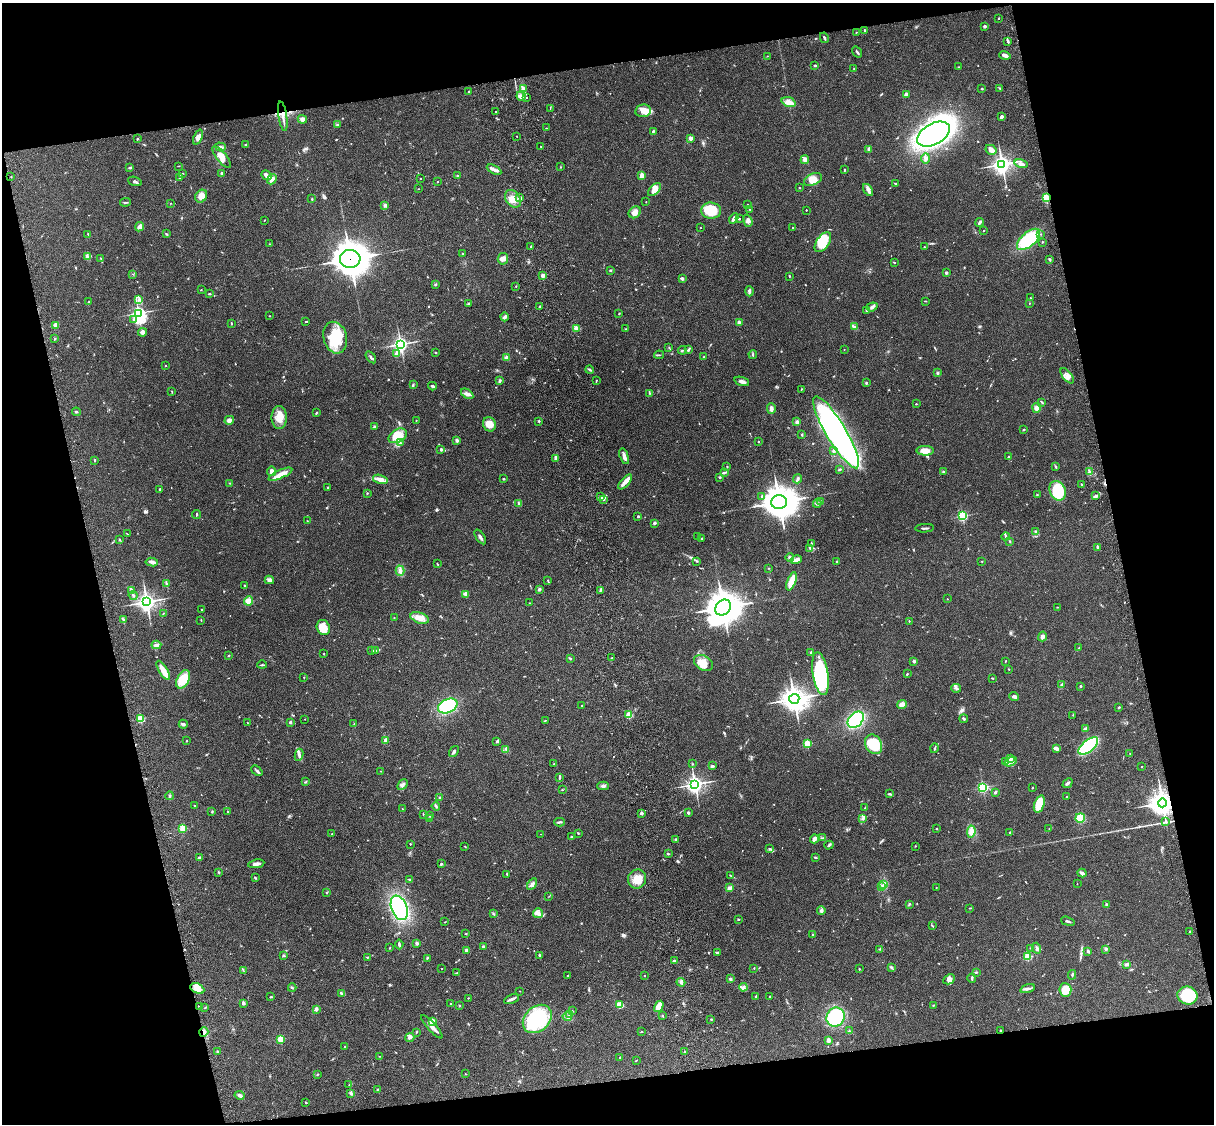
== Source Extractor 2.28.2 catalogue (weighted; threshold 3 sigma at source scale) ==
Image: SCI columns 122-4969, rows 278-4763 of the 5088 x 4927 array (HDU 1 of 3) = the unmasked area's bounding box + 8 px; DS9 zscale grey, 4 x 4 block average (1 PNG px = mean of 4 x 4 image px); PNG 1216 x 1126 px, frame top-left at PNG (2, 3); each listed source drawn as its Kron ellipse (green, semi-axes under 4 px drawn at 4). Shown black and unused: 25% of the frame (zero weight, under 3 of 4 exposures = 6% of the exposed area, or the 3 px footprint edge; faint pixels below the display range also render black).
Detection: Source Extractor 2.28.2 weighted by HDU 2 'WHT'. Background 0.0923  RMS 0.0062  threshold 0.0279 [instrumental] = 3 sigma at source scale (4.5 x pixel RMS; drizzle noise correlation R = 1.50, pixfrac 1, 0.05/0.05 arcsec/px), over >= 5 px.
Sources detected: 708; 2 too faint to see at this stretch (4 x 4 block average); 3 inside a brighter object's white glare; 2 cosmic-ray / hot-pixel residue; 2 long thin detections or spike segments (spike, bleed or trail) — neither listed nor drawn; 9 coinciding with a brighter row at this scale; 27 inside a brighter listed object's ellipse — not listed separately; of the other 663, all 500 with FLUX_AUTO >= 1.46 (the completeness limit of this list) listed and drawn (163 fainter detections not listed), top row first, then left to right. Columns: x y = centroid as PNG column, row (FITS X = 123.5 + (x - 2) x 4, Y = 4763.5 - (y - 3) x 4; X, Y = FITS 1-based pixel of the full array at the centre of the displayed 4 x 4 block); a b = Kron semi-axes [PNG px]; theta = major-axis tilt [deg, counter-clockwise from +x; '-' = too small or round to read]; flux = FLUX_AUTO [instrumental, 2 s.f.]
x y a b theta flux
999 18 2 2 - 2.3
985 26 2 2 - 27
864 30 3 2 - 3.4
856 32 2 2 - 2.1
824 38 5 2 - 5.4
1008 41 4 2 - 5.4
857 52 6 2 -55 4.8
1005 55 5 3 - 15
767 56 2 2 - 1.5
815 65 3 2 - 4.1
959 67 3 2 - 2
854 69 2 2 - 1.7
1000 88 2 2 - 1.6
523 89 4 3 - 8.9
981 89 3 2 - 2.3
468 92 2 2 - 2.1
906 94 2 2 - 28
521 96 4 3 - 11
527 97 2 2 - 1.6
789 102 7 4 -20 19
550 108 2 2 - 2
643 111 8 6 10 27
496 112 2 2 - 1.7
283 116 15 2 -81 21
1002 117 3 3 - 7.6
302 119 5 3 - 16
337 125 3 3 - 3.8
546 128 2 2 - 1.6
653 131 2 2 - 6
934 134 18 10 28 1200
517 136 2 2 - 1.8
198 137 8 4 67 17
690 138 2 2 - 50
137 139 3 2 - 2.6
246 144 3 2 - 3.3
541 146 2 2 - 2.8
220 147 5 4 - 10
868 149 4 2 - 4.9
991 150 6 5 - 17
221 157 13 5 -51 38
926 158 5 2 - 7.5
805 159 4 3 - 12
1002 164 3 3 - 1800
1021 164 7 3 -12 13
178 166 2 2 - 1.6
560 167 2 2 - 1.9
130 168 4 2 - 4
494 170 8 3 -29 13
844 170 3 2 - 2.6
183 173 2 2 - 1.7
221 173 2 2 - 14
266 175 5 3 - 22
458 175 3 2 - 3.1
642 176 4 3 - 22
11 177 2 2 - 2.6
180 177 3 2 - 3.1
272 179 5 3 - 13
420 179 2 2 - 1.6
813 179 9 5 24 33
135 181 7 2 -19 6.8
437 182 2 2 - 2.4
896 183 3 2 - 2.6
799 188 2 2 - 2
418 189 2 2 - 1.5
654 190 8 5 46 25
868 190 7 4 -56 14
201 196 7 5 53 30
520 198 4 3 - 9.3
1046 198 2 2 - 300
312 199 2 2 - 3.9
513 199 9 7 -58 39
125 202 5 2 - 4.2
646 202 2 2 - 1.6
171 203 2 2 - 1.6
748 204 2 2 - 3.4
385 206 3 2 - 5
750 209 2 2 - 1.5
806 210 2 2 - 2.7
711 211 10 8 -6 100
635 212 7 5 39 20
734 218 5 2 - 16
739 219 3 2 - 3.5
264 220 2 2 - 2
748 221 6 4 -73 12
979 222 4 2 - 9.7
139 227 5 2 - 17
793 227 2 2 - 3
700 228 2 2 - 1.8
984 230 2 2 - 1.9
88 234 3 2 - 3.1
166 234 3 2 - 4.5
1041 234 2 2 - 1.7
1029 239 14 7 40 210
823 242 11 6 54 110
1042 242 2 2 - 3
269 244 2 2 - 1.6
531 247 2 2 - 2.7
924 247 2 2 - 2.5
462 254 3 2 - 3
87 256 2 2 - 3.2
101 258 2 2 - 2
350 259 10 9 - 6400
503 259 6 5 - 15
1050 259 2 2 - 6.5
894 262 2 2 - 1.7
610 270 2 2 - 4.2
946 273 2 2 - 25
133 274 2 2 - 1.5
543 275 2 2 - 60
790 276 2 2 - 2.6
682 279 4 2 - 5
435 285 3 3 - 4
516 286 2 2 - 2
201 290 2 2 - 2.1
749 291 5 3 - 6.4
209 294 3 2 - 3.4
1030 298 2 2 - 2.8
138 299 3 2 - 3.8
925 301 3 2 - 2.1
88 302 3 2 - 2.2
469 303 2 2 - 1.9
1029 303 2 2 - 3.5
539 307 2 2 - 2.4
872 307 5 3 - 9.4
866 311 3 2 - 4.7
138 313 4 3 - 870
619 314 2 2 - 2.6
270 316 2 2 - 1.6
504 317 4 4 - 7.5
134 320 3 2 - 4.1
306 321 4 2 - 2
739 322 2 2 - 40
231 323 3 2 - 2
55 325 3 3 - 16
854 327 3 2 - 5.2
576 328 2 2 - 120
626 329 2 2 - 2.6
142 332 4 3 - 12
335 338 16 11 -75 150
55 339 2 2 - 2.9
400 344 3 3 - 1100
669 348 2 2 - 2.1
689 349 4 2 - 5.5
844 349 2 2 - 3.5
682 350 4 2 - 3.5
435 352 2 2 - 2.5
397 354 2 2 - 57
753 354 4 2 - 3.5
659 355 5 2 - 3.4
371 357 7 2 -54 7.8
704 357 2 2 - 2
506 358 2 2 - 76
165 366 2 2 - 1.9
590 370 4 2 - 5.5
938 373 3 3 - 4.5
1067 376 9 4 -53 20
596 380 3 2 - 2.2
500 381 4 3 - 5.7
742 381 7 3 -19 16
866 383 3 2 - 3.6
413 385 3 2 - 3.3
432 386 4 2 - 7.4
801 389 2 2 - 2.2
172 391 3 2 - 2.2
649 393 3 2 - 2.7
467 394 7 3 -35 12
1042 402 4 2 - 2.5
916 404 2 2 - 4.6
1037 408 5 4 - 18
771 409 5 3 - 16
76 412 4 2 - 3.9
316 413 3 2 - 2.5
279 418 11 7 -90 43
229 420 5 3 - 17
416 420 2 2 - 2
539 421 2 2 - 9.8
797 422 2 2 - 11
489 424 7 6 - 43
374 427 3 3 - 6.6
1024 430 2 2 - 4.5
836 432 41 10 -59 1200
802 435 3 2 - 3.1
398 436 10 6 29 53
457 440 3 3 - 8.6
758 442 2 2 - 2.9
400 443 4 2 - 5.1
441 450 2 2 - 20
833 451 3 2 - 5.6
925 451 8 5 -2 30
624 456 8 3 -73 19
1008 457 2 2 - 2.6
556 458 3 2 - 6.2
95 460 3 2 - 2.4
727 466 2 2 - 4.9
1055 467 3 2 - 3.4
839 469 3 2 - 4.1
271 471 5 3 - 12
724 472 4 2 - 4.2
944 472 3 2 - 2.4
1090 472 4 2 - 4.7
280 474 13 4 25 27
720 478 2 2 - 2.5
380 479 7 4 -14 20
504 479 2 2 - 3.7
797 479 4 3 - 5.8
625 482 9 4 49 20
230 483 2 2 - 2.4
1082 485 3 2 - 3
328 488 2 2 - 4
160 489 3 2 - 3.7
1058 491 10 8 -66 200
367 493 2 2 - 2.7
1037 495 2 2 - 2.3
762 496 3 2 - 5.7
1096 496 4 3 - 10
601 497 4 3 - 10
604 499 4 2 - 4.2
821 501 3 2 - 4.8
779 502 8 7 - 7400
519 503 4 3 - 5.9
817 503 4 3 - 8
197 514 4 2 - 3
638 516 2 2 - 15
962 516 2 2 - 470
307 521 2 2 - 1.5
654 523 3 3 - 6.8
925 528 9 2 3 7
1036 532 3 3 - 4.9
127 534 3 2 - 1.5
698 536 2 2 - 1.9
480 537 8 2 -56 9.9
1006 537 4 2 - 3.3
702 538 3 2 - 3.1
120 540 3 2 - 3.4
1010 541 3 2 - 2.7
812 543 2 2 - 2.2
809 548 2 2 - 1.7
1097 548 3 2 - 3.5
790 557 4 3 - 5.9
796 560 5 3 - 16
697 561 3 2 - 2.7
836 561 2 2 - 3.5
982 561 2 2 - 1.8
152 562 6 3 -7 15
437 564 3 2 - 2.7
769 568 2 2 - 1.7
400 571 5 3 - 10
269 580 4 4 - 9.5
548 581 3 2 - 2.9
791 581 10 3 70 79
166 584 3 2 - 4.6
244 585 2 2 - 2.6
539 589 3 3 - 7
132 590 3 2 - 6.9
600 590 2 2 - 2.7
466 594 2 2 - 55
133 595 4 3 - 6
947 599 2 2 - 1.8
248 601 5 4 - 28
147 602 3 3 - 1600
529 603 2 2 - 2
1057 607 2 2 - 2.2
723 608 8 7 - 6700
202 609 2 2 - 4.4
163 614 3 2 - 2.1
394 618 2 2 - 2.1
420 618 9 5 -20 28
123 620 3 2 - 4.7
201 620 3 2 - 2
909 621 2 2 - 2
323 628 8 6 -68 49
1042 636 5 4 - 12
156 645 5 2 - 7.5
1079 647 2 2 - 1.5
376 650 3 2 - 3.2
372 651 3 2 - 2.2
811 653 2 2 - 5.4
324 654 2 2 - 2.2
228 655 3 2 - 2.5
570 658 3 2 - 5
611 658 2 2 - 2
914 661 2 2 - 27
1005 661 3 2 - 2.6
703 663 10 7 -32 42
262 665 4 2 - 3.7
1009 669 2 2 - 1.9
163 670 11 4 -59 39
820 674 22 7 -81 300
907 674 3 2 - 3.8
304 677 2 2 - 1.7
992 678 3 2 - 2.7
183 679 10 6 64 88
1061 685 2 2 - 1.6
1080 686 2 2 - 4.5
956 688 5 2 - 6.4
1014 696 5 2 - 14
794 699 5 5 - 3600
902 704 5 4 - 14
448 706 10 6 24 250
582 706 2 2 - 2.8
1119 707 3 2 - 3.3
629 715 2 2 - 150
1073 715 2 2 - 1.6
141 719 2 2 - 210
305 719 2 2 - 1.5
964 719 4 2 - 6.3
545 720 3 2 - 2.2
856 720 9 6 45 280
290 722 2 2 - 21
247 723 2 2 - 2
183 724 4 3 - 6.8
354 724 2 2 - 1.7
1085 728 4 2 - 7
386 740 2 2 - 66
186 741 2 2 - 1.7
497 741 3 2 - 4.2
807 743 2 2 - 170
873 744 10 8 -60 130
1088 746 12 6 39 330
934 748 5 2 - 3.8
1056 748 4 2 - 15
506 749 2 2 - 1.7
454 751 6 2 52 8.7
1130 753 2 2 - 1.6
299 755 6 3 81 8
1011 758 3 3 - 5.7
1005 762 2 2 - 2.3
1011 762 6 3 29 14
554 764 3 2 - 1.7
693 764 2 2 - 1.7
712 766 4 2 - 6.9
1142 767 2 2 - 2.5
257 771 6 2 -41 6.2
381 771 2 2 - 1.6
559 777 4 2 - 7.8
305 782 4 2 - 3.3
1067 783 5 3 - 6.6
695 784 3 3 - 1500
402 785 6 3 46 9.5
603 786 6 3 0 9
983 787 2 2 - 560
1032 788 2 2 - 3.1
562 790 2 2 - 2.3
995 792 4 2 - 5.8
890 794 4 2 - 6.2
170 796 4 2 - 4.6
440 797 3 2 - 3.9
1067 797 2 2 - 6.8
1162 803 4 4 - 3700
1039 804 9 5 71 90
194 806 2 2 - 3.5
436 806 4 2 - 5.8
865 808 3 2 - 2.2
402 809 3 2 - 1.7
227 811 2 2 - 1.8
212 812 3 2 - 2.9
641 813 2 2 - 28
688 813 3 3 - 4.9
423 814 2 2 - 1.7
430 815 3 2 - 3.4
862 818 2 2 - 2.6
1080 818 5 5 - 46
429 819 2 2 - 3.9
560 822 5 2 - 5.9
1166 822 3 2 - 5.1
183 828 2 2 - 190
937 829 2 2 - 2.4
1049 829 2 2 - 1.5
971 832 6 4 82 16
1010 832 3 2 - 3.3
578 833 2 2 - 2.2
332 834 3 2 - 2.4
541 834 2 2 - 1.6
571 837 2 2 - 3.3
823 838 3 2 - 3.9
676 839 2 2 - 6
814 839 4 3 - 15
410 844 2 2 - 1.9
829 845 4 2 - 5.5
465 846 3 2 - 1.9
915 846 2 2 - 1.5
770 849 3 2 - 3.9
668 854 3 2 - 3.2
199 857 4 2 - 5.2
815 857 3 2 - 4.6
256 864 8 2 8 20
442 864 3 2 - 4
218 872 3 2 - 2.8
1082 873 4 3 - 12
507 874 3 2 - 4.6
731 876 2 2 - 1.9
255 878 3 2 - 4
410 879 2 2 - 2.1
637 879 9 9 - 53
532 884 6 3 60 11
883 884 2 2 - 2.2
1077 884 2 2 - 1.5
882 886 2 2 - 2.1
936 887 2 2 - 2.2
729 888 4 3 - 12
326 893 3 2 - 1.6
549 896 3 2 - 1.6
909 904 2 2 - 2.1
1106 904 2 2 - 17
399 908 13 7 -67 370
970 908 3 2 - 1.9
821 910 4 3 - 6.4
538 913 5 5 - 14
493 914 2 2 - 2.5
738 920 3 2 - 2.7
1068 921 7 2 -17 6.6
445 922 2 2 - 1.6
932 926 2 2 - 2.5
1190 932 2 2 - 1.7
466 934 3 2 - 2.4
813 935 2 2 - 1.8
417 943 2 2 - 34
399 944 5 2 - 5.1
483 947 3 3 - 5.8
390 948 2 2 - 2.3
1031 948 2 2 - 3.5
1037 948 5 3 - 7.3
879 949 2 2 - 2.1
1106 949 3 2 - 4
466 950 2 2 - 30
1088 951 3 3 - 5.4
718 952 3 2 - 3
284 955 3 2 - 3.2
540 956 4 2 - 6.3
1027 956 2 2 - 240
368 957 3 2 - 1.7
427 958 3 2 - 3.1
674 961 3 2 - 7.5
1127 964 4 2 - 8.6
754 968 2 2 - 2
891 968 4 2 - 3.8
442 969 2 2 - 1.9
859 969 3 2 - 3
243 970 3 2 - 2
976 972 2 2 - 1.5
457 973 2 2 - 1.6
568 975 2 2 - 1.9
1072 975 4 2 - 4
644 976 2 2 - 5.4
972 978 4 2 - 6.1
730 979 3 2 - 6.6
949 979 6 4 28 13
681 982 4 3 - 7
743 987 4 3 - 8.8
197 988 7 4 -26 40
292 988 4 2 - 3.7
1027 989 7 2 16 8.2
1065 990 7 6 - 68
520 991 2 2 - 1.7
341 993 3 2 - 10
1187 995 10 9 - 190
756 996 3 2 - 3.1
770 996 3 2 - 2.4
271 997 3 2 - 2.9
468 998 2 2 - 2.2
512 999 8 2 23 15
243 1003 2 2 - 37
451 1004 2 2 - 3.9
619 1005 4 3 - 53
933 1005 2 2 - 1.6
459 1006 2 2 - 3.5
659 1006 6 3 59 46
199 1007 3 2 - 2.8
205 1008 2 2 - 2.5
316 1009 2 2 - 48
573 1011 2 2 - 1.6
570 1015 3 2 - 3.2
567 1016 4 3 - 8
662 1016 3 2 - 3.2
836 1017 10 8 54 360
537 1019 16 12 44 310
711 1019 3 2 - 2.7
432 1021 3 3 - 27
432 1027 15 3 -48 23
1000 1030 2 2 - 4.2
849 1031 2 2 - 3.7
204 1032 5 4 - 11
416 1032 3 2 - 2.2
641 1032 2 2 - 2
410 1037 4 4 - 9.4
280 1039 2 2 - 220
828 1040 2 2 - 75
345 1047 2 2 - 4.6
218 1052 2 2 - 3.6
684 1052 2 2 - 1.6
379 1056 2 2 - 1.7
620 1057 2 2 - 3.2
636 1060 2 2 - 2.2
465 1074 2 2 - 1.8
317 1075 3 2 - 2
349 1085 2 2 - 1.5
377 1089 3 2 - 2.6
351 1093 4 3 - 7.6
240 1095 5 3 - 11
306 1102 2 2 - 3.6
Overlapping masked pixels (flux is a lower limit): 5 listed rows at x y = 283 116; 1046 198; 350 259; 1162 803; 204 1032
Diffuse or blended objects may show on this block-average render without a row.